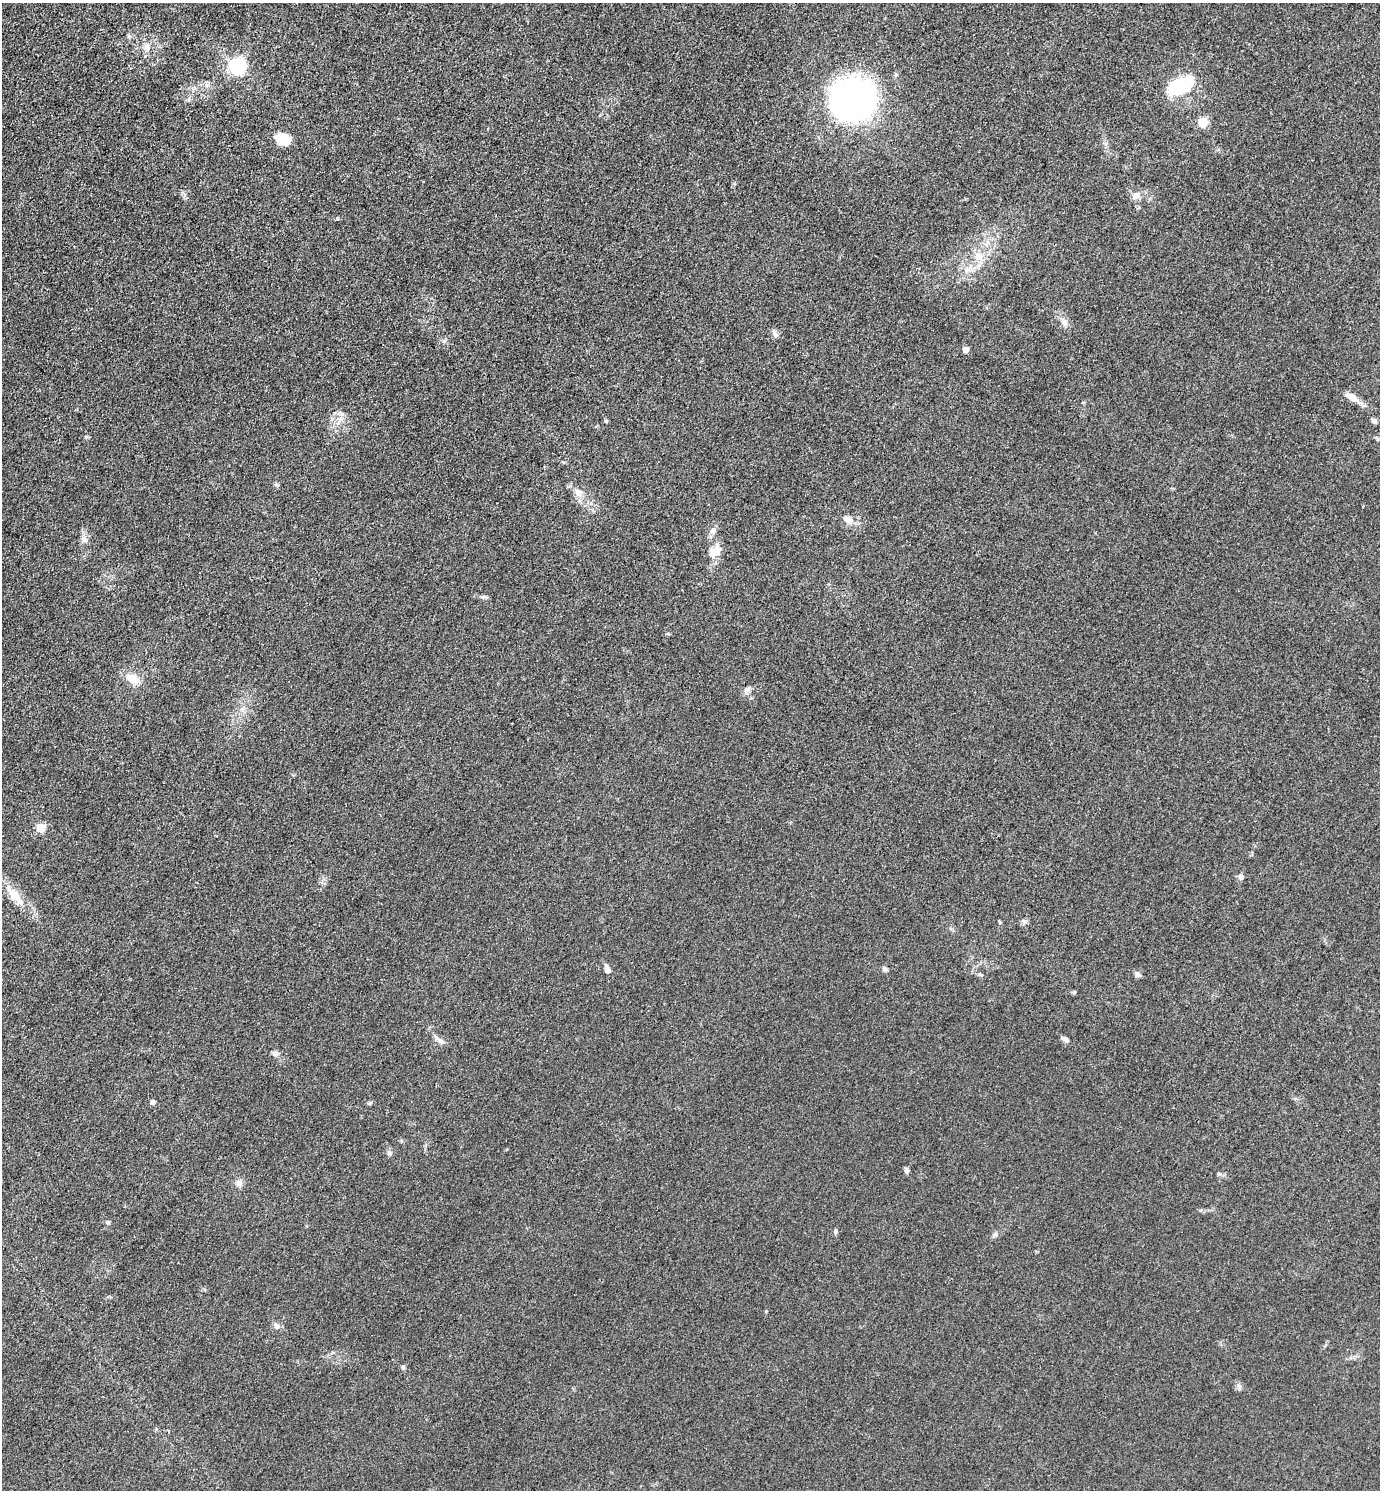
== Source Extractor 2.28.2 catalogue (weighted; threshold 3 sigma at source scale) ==
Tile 11 of 4 x 4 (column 3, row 3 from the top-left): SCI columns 3051-4428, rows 1491-2978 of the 5960 x 5956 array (HDU 1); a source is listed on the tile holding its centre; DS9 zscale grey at full resolution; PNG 1382 x 1492 px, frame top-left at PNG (2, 3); no overlay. Shown black and unused: <1% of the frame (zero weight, under 3 of 4 exposures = <1% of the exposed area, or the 3 px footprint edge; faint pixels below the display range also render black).
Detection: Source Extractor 2.28.2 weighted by HDU 2 'WHT'; one run over the whole footprint, this tile lists its part. Background 0.0432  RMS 0.0051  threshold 0.0231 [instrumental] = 3 sigma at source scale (4.5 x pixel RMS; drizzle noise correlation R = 1.50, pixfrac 1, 0.05/0.05 arcsec/px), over >= 5 px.
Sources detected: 44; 1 inside a brighter listed object's ellipse — not listed separately; the other 43 listed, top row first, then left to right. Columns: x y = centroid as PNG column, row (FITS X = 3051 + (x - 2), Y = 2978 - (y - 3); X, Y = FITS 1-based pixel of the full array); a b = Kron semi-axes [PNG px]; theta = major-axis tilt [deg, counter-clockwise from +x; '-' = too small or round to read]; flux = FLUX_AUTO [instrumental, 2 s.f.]
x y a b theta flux
129 36 6 5 - 0.98
147 47 11 8 -86 3.4
238 66 7 7 - 150
1181 86 32 16 26 31
854 100 32 29 -4 330
1203 122 5 5 - 26
286 142 14 12 48 5.8
1136 195 12 9 9 3.4
978 256 12 11 - 5.8
967 270 7 4 18 1.4
1064 323 11 8 -52 2.8
775 334 12 6 -60 1.8
966 349 6 5 - 2.7
1353 397 21 8 -31 4.8
606 421 5 4 - 0.64
1374 421 6 5 - 1.7
578 493 12 10 -25 3.6
847 519 14 9 -21 3.8
84 539 10 7 -58 2.3
715 551 17 14 34 6.3
133 678 19 12 -31 6.7
41 828 6 5 - 19
1241 877 7 7 - 1.7
14 895 36 11 -50 11
1000 922 6 4 -87 0.56
885 969 9 5 -75 1.2
607 970 8 6 -78 2.4
1137 974 8 7 - 1.5
981 975 7 4 -30 0.82
1066 1039 11 5 -27 1.5
441 1041 8 6 -42 1.8
275 1054 8 7 - 1.6
153 1102 6 6 - 1.3
370 1103 7 4 44 0.72
389 1153 7 6 - 1.3
906 1170 7 5 -79 1.5
1219 1174 6 6 - 0.9
239 1183 10 8 -80 2.4
108 1222 6 4 -19 0.78
835 1231 6 6 - 0.95
995 1234 7 5 43 1.2
276 1326 10 6 -60 1.7
403 1367 6 5 - 0.93
Overlapping masked pixels (flux is a lower limit): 1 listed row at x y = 854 100
Unlisted compact peaks at least as high as the median listed source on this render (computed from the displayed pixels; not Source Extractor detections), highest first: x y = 444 341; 766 1311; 748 690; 86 437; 483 597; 1025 922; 1238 1385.